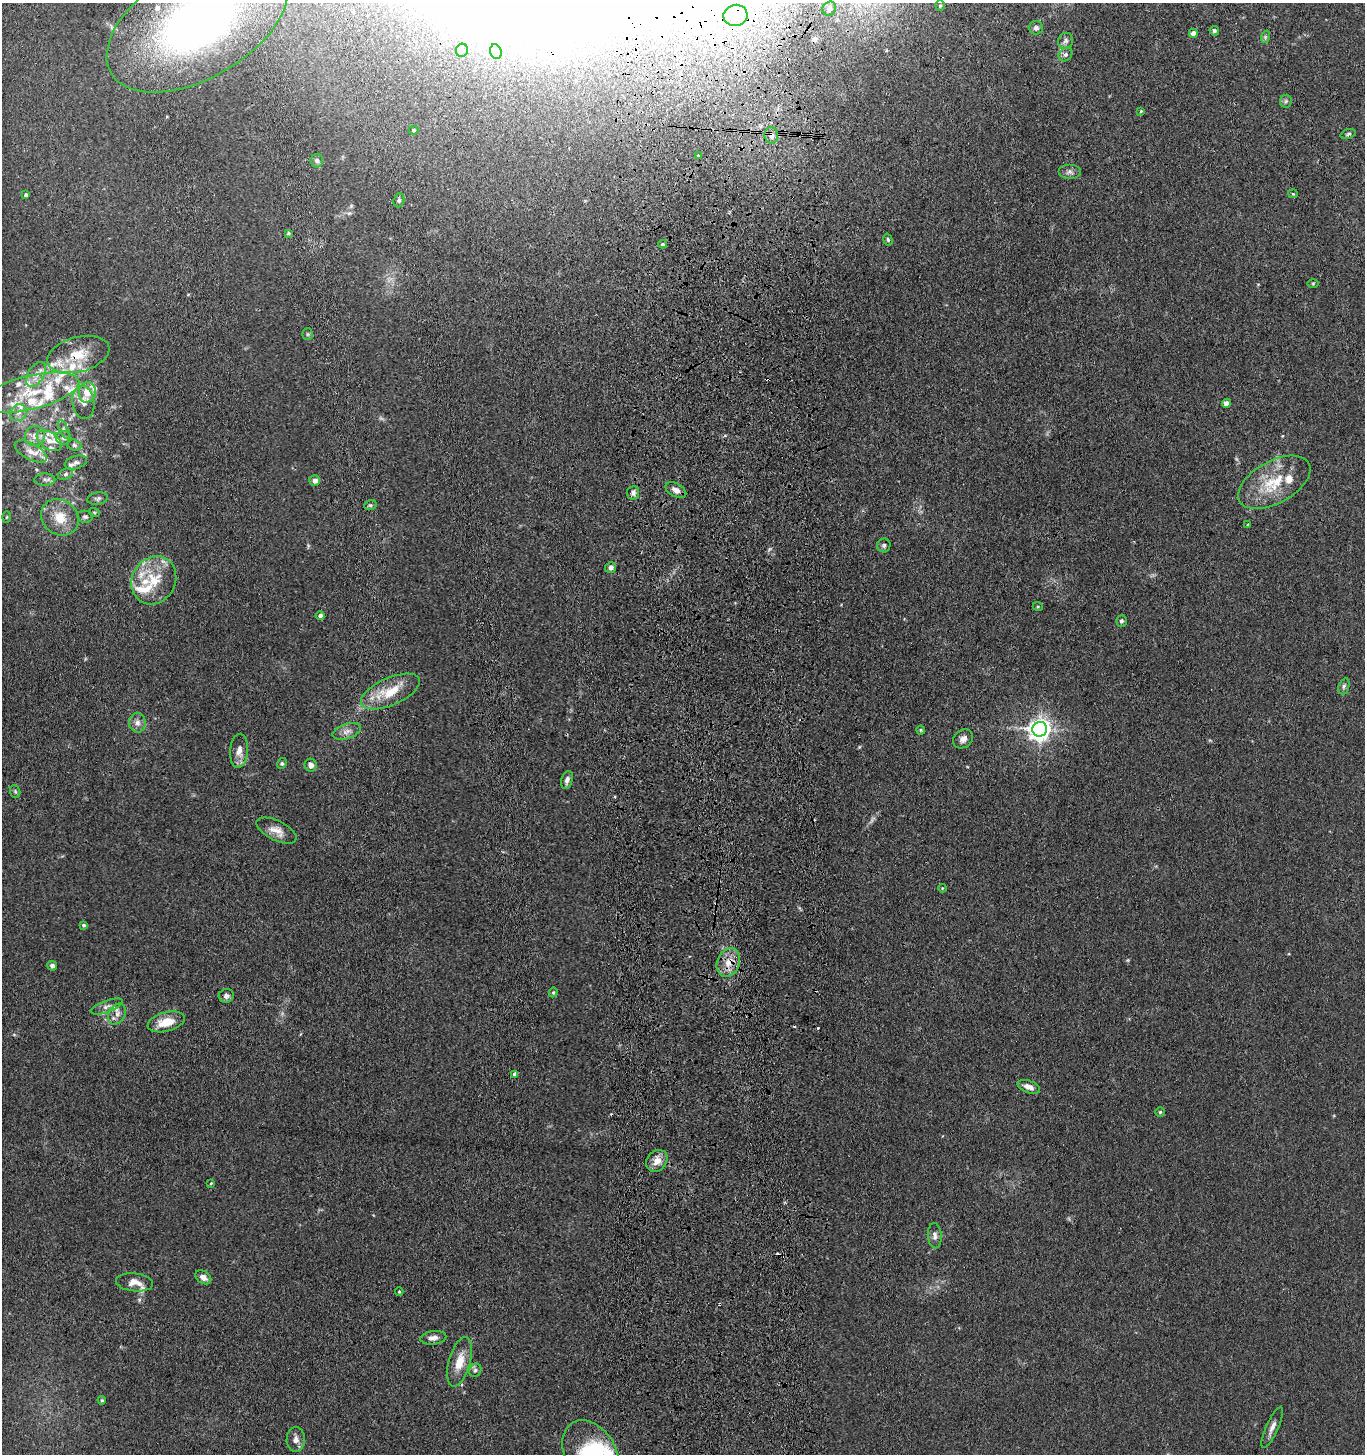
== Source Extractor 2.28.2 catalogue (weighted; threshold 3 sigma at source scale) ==
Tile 5 of 3 x 3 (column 2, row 2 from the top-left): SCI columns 1570-2932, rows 1455-2906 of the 4543 x 4361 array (HDU 1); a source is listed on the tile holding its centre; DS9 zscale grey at full resolution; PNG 1367 x 1456 px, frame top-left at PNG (2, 3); each listed source drawn as its Kron ellipse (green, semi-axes under 4 px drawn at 4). Shown black and unused: <1% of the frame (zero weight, under 3 of 4 exposures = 5% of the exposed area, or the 3 px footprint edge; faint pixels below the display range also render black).
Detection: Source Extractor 2.28.2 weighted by HDU 2 'WHT'; one run over the whole footprint, this tile lists its part. Background 0.0374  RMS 0.0047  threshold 0.0213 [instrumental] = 3 sigma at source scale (4.5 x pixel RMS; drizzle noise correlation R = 1.50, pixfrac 1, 0.05/0.05 arcsec/px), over >= 5 px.
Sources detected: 136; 4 too faint to see at this stretch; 7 cosmic-ray / hot-pixel residue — neither listed nor drawn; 26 inside a brighter listed object's ellipse — not listed separately; the other 99 listed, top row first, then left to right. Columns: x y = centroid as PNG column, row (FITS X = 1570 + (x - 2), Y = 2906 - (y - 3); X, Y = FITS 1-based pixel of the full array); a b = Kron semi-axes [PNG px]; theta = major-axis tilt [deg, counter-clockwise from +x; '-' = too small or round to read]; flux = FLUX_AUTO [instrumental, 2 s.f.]
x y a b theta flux
940 5 5 4 - 0.59
829 9 7 6 - 1.2
736 15 12 10 8 7.2
197 23 100 55 30 270
1036 28 7 6 - 1.3
1214 31 5 4 - 1
1193 33 4 4 - 2.8
1265 37 6 4 72 0.76
1066 41 8 7 - 1.5
462 50 6 6 - 1.1
496 52 7 5 -72 1.1
1066 54 7 6 - 1.4
1286 101 6 6 - 1
1141 111 4 3 - 0.53
413 130 5 4 - 0.66
1348 134 8 4 17 0.89
771 135 8 7 - 2.5
698 156 3 3 - 2.5
317 161 6 6 - 1.3
1069 172 11 7 0 1.9
1293 194 5 4 - 0.56
26 195 4 3 - 1.1
399 200 7 5 71 0.92
288 233 4 3 - 0.61
888 240 6 4 -74 0.69
663 244 4 3 - 0.7
1313 283 6 4 1 0.51
308 334 6 5 - 0.75
78 355 32 17 15 15
36 374 13 8 57 4.5
87 392 10 8 78 7.2
30 393 50 17 13 27
83 402 17 11 -83 4.2
1226 403 4 4 - 2.8
18 413 9 7 43 2.7
64 429 10 4 -66 1.2
35 436 10 10 - 3.8
63 438 8 6 -15 1.5
49 441 14 8 -35 4.5
74 445 7 5 -17 1
31 451 18 8 -28 4.5
76 462 11 6 18 1.9
65 474 8 5 28 1.2
45 480 10 6 3 1.6
315 480 5 5 - 2.5
1274 482 39 21 29 21
676 490 11 6 -29 2.7
633 493 7 6 - 1.6
97 498 10 6 11 1.3
370 505 6 5 - 0.84
94 512 5 3 - 0.5
6 517 5 3 - 0.51
60 517 20 17 -36 10
85 517 8 6 -9 1.1
1248 524 4 2 - 0.31
884 545 7 6 - 1.1
611 567 5 5 - 1.8
154 580 25 21 61 16
1038 607 5 3 - 0.46
320 616 4 4 - 1.5
1122 621 6 5 - 1.1
1344 686 8 5 71 1.1
390 692 31 14 24 14
137 723 10 8 -86 2.5
1040 729 7 7 - 340
921 730 4 4 - 0.59
347 731 15 7 18 3
963 739 11 8 40 2.8
239 751 17 9 85 4.2
282 763 5 4 - 0.84
311 765 6 6 - 2.5
567 780 9 5 72 1.8
15 792 6 5 - 0.75
276 831 22 10 -26 5.1
942 888 4 3 - 0.38
83 925 4 4 - 0.79
728 963 15 11 69 6.5
52 966 5 5 - 1.8
553 992 5 4 - 0.62
226 996 7 6 - 1.9
107 1006 17 6 20 2.5
117 1014 11 8 62 2.8
166 1022 19 9 14 9.1
515 1074 4 3 - 1.5
1029 1087 12 6 -20 3.1
1160 1112 5 5 - 0.74
657 1161 12 9 50 4.6
211 1183 4 3 - 0.42
935 1236 12 7 -87 2.3
203 1277 8 6 -34 2.2
134 1282 18 9 -6 4.2
399 1292 4 4 - 0.49
433 1338 13 6 6 2.9
460 1362 25 10 74 8
475 1370 7 6 - 1.2
102 1400 4 3 - 0.64
1272 1427 22 6 66 3.1
296 1439 12 9 89 2.9
591 1453 35 25 -60 62
Overlapping masked pixels (flux is a lower limit): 4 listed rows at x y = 197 23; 771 135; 78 355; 728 963
Isophote crosses this tile's border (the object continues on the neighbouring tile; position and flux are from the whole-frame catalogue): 2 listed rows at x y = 197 23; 591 1453